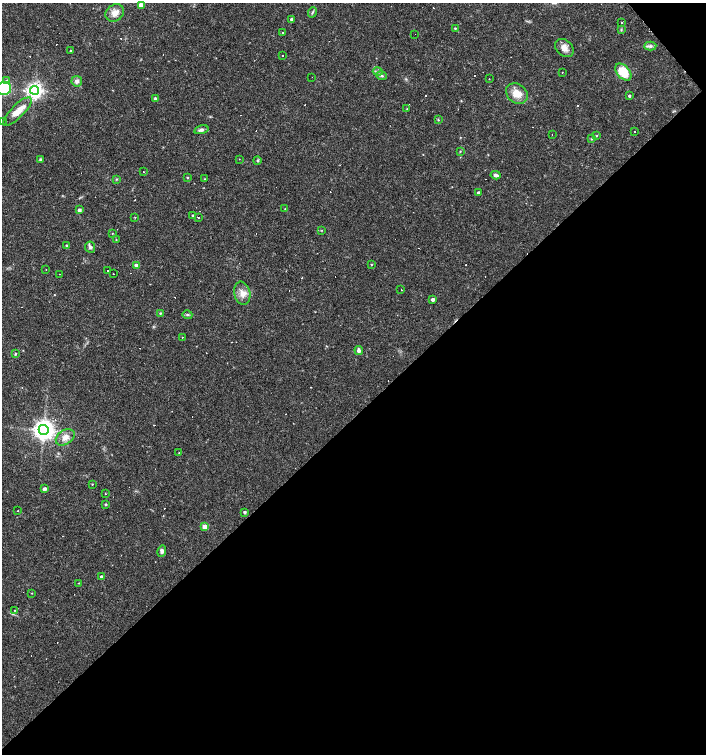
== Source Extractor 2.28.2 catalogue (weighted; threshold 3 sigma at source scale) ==
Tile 12 of 4 x 4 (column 4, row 3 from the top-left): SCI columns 4430-5836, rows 1503-3005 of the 5979 x 6011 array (HDU 1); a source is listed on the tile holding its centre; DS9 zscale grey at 2 x 2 block average (1 PNG px = mean of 2 x 2 image px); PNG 708 x 756 px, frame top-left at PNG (2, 3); each listed source drawn as its Kron ellipse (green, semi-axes under 4 px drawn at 4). Shown black and unused: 46% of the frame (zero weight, under 3 of 4 exposures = <1% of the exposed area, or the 3 px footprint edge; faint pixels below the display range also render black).
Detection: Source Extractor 2.28.2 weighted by HDU 2 'WHT'; one run over the whole footprint, this tile lists its part. Background 0.0165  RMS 0.0016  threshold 0.0072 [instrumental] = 3 sigma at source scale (4.5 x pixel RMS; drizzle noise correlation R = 1.50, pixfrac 1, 0.0396/0.0396 arcsec/px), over >= 5 px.
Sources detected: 134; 49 cosmic-ray / hot-pixel residue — neither listed nor drawn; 1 inside a brighter listed object's ellipse — not listed separately; the other 84 listed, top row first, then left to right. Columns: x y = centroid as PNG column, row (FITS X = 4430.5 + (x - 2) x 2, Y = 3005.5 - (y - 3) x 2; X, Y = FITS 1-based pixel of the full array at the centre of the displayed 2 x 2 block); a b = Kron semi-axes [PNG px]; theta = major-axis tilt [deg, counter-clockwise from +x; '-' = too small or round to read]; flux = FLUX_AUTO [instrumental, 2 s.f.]
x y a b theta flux
141 5 3 3 - 5.1
115 13 10 8 39 2.9
312 13 5 2 - 0.5
292 19 3 2 - 1
622 22 2 2 - 1.5
455 28 3 3 - 0.3
621 30 3 2 - 0.32
282 33 2 2 - 3.6
415 34 2 2 - 0.67
650 46 6 4 3 1
564 48 10 8 -41 2.6
71 51 3 2 - 0.4
283 55 2 2 - 0.49
378 72 5 3 - 0.53
562 72 2 2 - 0.16
623 72 10 6 -48 10
382 76 5 3 - 0.65
312 77 2 2 - 0.47
489 79 2 2 - 0.13
7 81 4 3 - 0.88
77 81 5 5 - 1.4
4 88 7 6 - 31
34 90 4 4 - 140
517 94 11 9 -37 5
629 96 3 2 - 0.7
155 98 4 4 - 0.56
407 109 3 2 - 0.21
17 111 19 6 44 4.5
438 120 3 2 - 0.32
3 121 2 2 - 0.51
201 130 7 4 16 1.2
635 131 2 2 - 0.21
552 135 2 2 - 0.42
597 136 3 2 - 0.24
591 139 3 3 - 0.3
460 151 3 2 - 0.25
40 159 4 3 - 0.46
239 159 2 2 - 0.2
257 160 4 3 - 0.45
143 172 2 2 - 0.42
496 175 5 3 - 1.1
187 177 3 2 - 0.38
116 179 3 3 - 0.35
205 179 3 2 - 0.21
479 193 2 2 - 0.98
285 209 2 2 - 0.12
79 210 3 2 - 1.2
193 215 2 2 - 0.32
135 217 2 2 - 0.2
198 217 2 2 - 0.59
322 230 3 2 - 0.18
112 233 2 2 - 0.19
116 240 3 2 - 0.22
66 245 3 2 - 0.27
90 247 5 5 - 1
371 265 3 2 - 0.27
137 266 3 3 - 4.2
46 270 2 2 - 0.11
108 270 2 2 - 0.37
59 274 2 2 - 0.29
114 274 2 2 - 0.13
401 290 2 2 - 0.3
242 293 12 8 -79 3.2
433 300 3 2 - 1.8
160 313 3 3 - 0.31
187 315 5 3 - 0.51
182 337 2 2 - 0.15
359 350 4 3 - 1.3
15 354 3 2 - 0.37
44 430 5 5 - 290
65 437 10 7 35 3
179 453 3 2 - 0.23
92 484 3 2 - 0.23
44 489 3 2 - 1.6
105 494 3 2 - 0.15
106 504 3 3 - 0.45
18 511 2 2 - 0.25
245 512 2 2 - 0.75
205 527 3 3 - 6.8
162 551 6 3 81 0.97
102 577 2 2 - 1.5
79 583 2 2 - 0.2
32 593 2 2 - 0.21
15 610 2 2 - 0.21
Isophote crosses this tile's border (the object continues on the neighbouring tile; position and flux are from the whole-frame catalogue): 1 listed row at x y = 4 88
Diffuse or blended objects may show on this block-average render without a row.